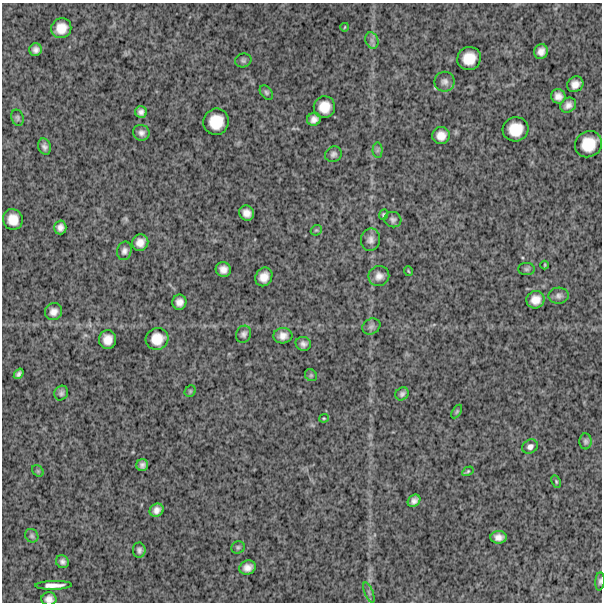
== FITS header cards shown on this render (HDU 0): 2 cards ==
NAXIS1  =                  600
NAXIS2  =                  600

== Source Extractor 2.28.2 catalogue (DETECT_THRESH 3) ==
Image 600 x 600 px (HDU 0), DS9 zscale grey, 1 PNG px = 1 image px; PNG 604 x 604 px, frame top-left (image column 1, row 600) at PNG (2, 3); each listed source drawn as its Kron ellipse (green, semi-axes under 4 px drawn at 4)
Background 1280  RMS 310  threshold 918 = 3 sigma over >= 5 px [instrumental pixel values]
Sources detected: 74; all 74 listed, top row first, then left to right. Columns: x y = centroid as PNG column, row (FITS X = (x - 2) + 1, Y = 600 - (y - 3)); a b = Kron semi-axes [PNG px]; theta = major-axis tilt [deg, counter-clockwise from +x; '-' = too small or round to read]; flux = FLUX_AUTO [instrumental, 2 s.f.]
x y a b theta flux
345 27 4 2 - 15000
61 28 10 10 - 260000
372 40 8 6 -69 72000
36 50 6 6 - 86000
541 51 7 6 - 120000
469 58 12 11 - 350000
243 60 8 7 - 48000
445 82 10 10 - 100000
575 84 8 7 - 150000
266 92 8 5 -52 46000
558 96 7 7 - 130000
568 105 8 7 - 110000
324 107 11 10 - 290000
141 112 6 6 - 82000
17 118 8 6 -71 47000
314 119 7 6 - 110000
216 122 13 12 - 430000
516 129 13 12 - 400000
141 133 8 8 - 93000
441 136 9 8 - 180000
588 144 14 12 40 450000
44 147 8 6 -72 78000
377 150 7 5 89 47000
333 154 8 7 - 64000
247 213 8 7 - 140000
384 215 5 4 - 37000
13 219 10 10 - 250000
393 220 8 7 - 66000
60 227 7 6 - 100000
316 230 6 5 - 28000
370 240 11 9 78 110000
140 243 8 8 - 160000
124 251 9 7 74 86000
545 265 4 3 - 19000
223 269 7 7 - 130000
526 269 8 6 0 44000
408 271 5 3 - 18000
379 276 10 10 - 130000
264 277 10 8 58 190000
559 296 10 8 2 82000
535 300 9 8 - 190000
179 302 7 7 - 120000
54 312 9 8 - 130000
371 326 9 7 29 67000
244 334 9 7 63 67000
283 336 9 7 5 140000
157 339 11 10 - 310000
108 340 9 8 - 200000
303 344 8 7 - 85000
19 374 6 4 53 58000
311 375 6 5 - 34000
190 391 6 5 - 31000
61 393 7 6 - 58000
402 394 7 6 - 55000
457 411 7 4 59 30000
324 418 5 4 - 22000
585 441 8 6 87 51000
530 447 8 6 34 79000
142 465 6 6 - 71000
38 471 6 5 - 31000
468 471 6 4 30 28000
556 482 6 4 -64 27000
414 501 7 5 42 90000
157 510 7 6 - 110000
32 536 7 6 - 47000
498 537 8 6 -2 120000
238 547 7 6 - 39000
139 550 7 6 - 67000
62 562 7 6 - 66000
248 567 8 7 - 140000
600 581 9 4 85 47000
54 585 18 4 1 160000
369 592 10 4 -68 56000
49 599 7 6 - 110000
At the frame edge (FLAGS 8, measured only in part): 2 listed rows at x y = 600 581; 49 599